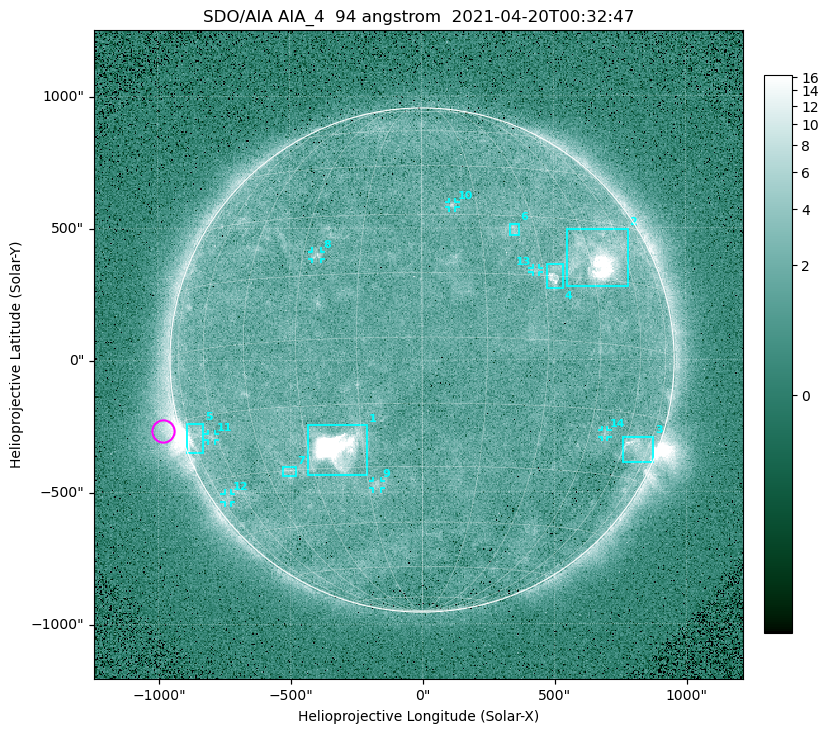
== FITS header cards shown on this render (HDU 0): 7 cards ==
TELESCOP= 'SDO/AIA '
INSTRUME= 'AIA_4   '
WAVELNTH=                   94
WAVEUNIT= 'angstrom'
DATE-OBS= '2021-04-20T00:32:47.12'
CTYPE1  = 'HPLN-TAN'
CTYPE2  = 'HPLT-TAN'

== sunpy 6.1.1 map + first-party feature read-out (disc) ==
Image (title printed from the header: SDO/AIA AIA_4  94 angstrom  2021-04-20T00:32:47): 512 x 512 px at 4.8 arcsec/px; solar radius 955 arcsec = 199 px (full disc in frame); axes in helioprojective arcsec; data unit not stated in the header (colour bar unlabelled)
Orientation: roll -0.138 deg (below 1 deg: not rotated)
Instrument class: DISC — disc imager (sunpy class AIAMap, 94 A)
Bright regions (active regions / flare kernels): reference = the median radial profile (limb darkening/brightening removed); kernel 5 px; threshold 5 sigma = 2.41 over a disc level ~1.72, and >= 1.15x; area >= 9 px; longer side >= 5 px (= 24 arcsec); searched inside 0.97 R_sun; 14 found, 14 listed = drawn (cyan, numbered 1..; 7 of them under ~33 arcsec drawn as corner ticks so the feature stays visible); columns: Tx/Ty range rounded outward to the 10 arcsec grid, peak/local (2 s.f.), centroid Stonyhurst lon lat
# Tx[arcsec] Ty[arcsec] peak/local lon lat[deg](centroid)
1 -430..-210 -440..-240 414 -22 -25
2 550..780 280..500 30 +48 +20
3 760..880 -390..-290 4.3 +67 -22
4 470..540 270..360 5.5 +33 +15
5 -900..-830 -350..-240 7.1 -72 -19
6 330..370 470..520 2.9 +24 +26
7 -530..-480 -440..-400 2.8 -38 -30
8 -420..-380 380..410 3.2 -26 +20
9 -190..-160 -490..-450 3.2 -13 -35
10 100..130 580..600 3 +8 +33
11 -810..-780 -300..-280 2.8 -63 -20
12 -750..-720 -540..-500 2.3 -70 -35
13 420..450 330..350 2.5 +28 +16
14 680..700 -290..-260 2.7 +50 -20
Off-limb structures (1.02-1.3 R_sun): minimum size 50 px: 5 found; the strongest spans PA ~90..115 deg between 1.02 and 1.2 R_sun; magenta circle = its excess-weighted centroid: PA ~105 deg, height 1.06 R_sun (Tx ~-980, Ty ~-270 arcsec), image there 4.6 x the reference